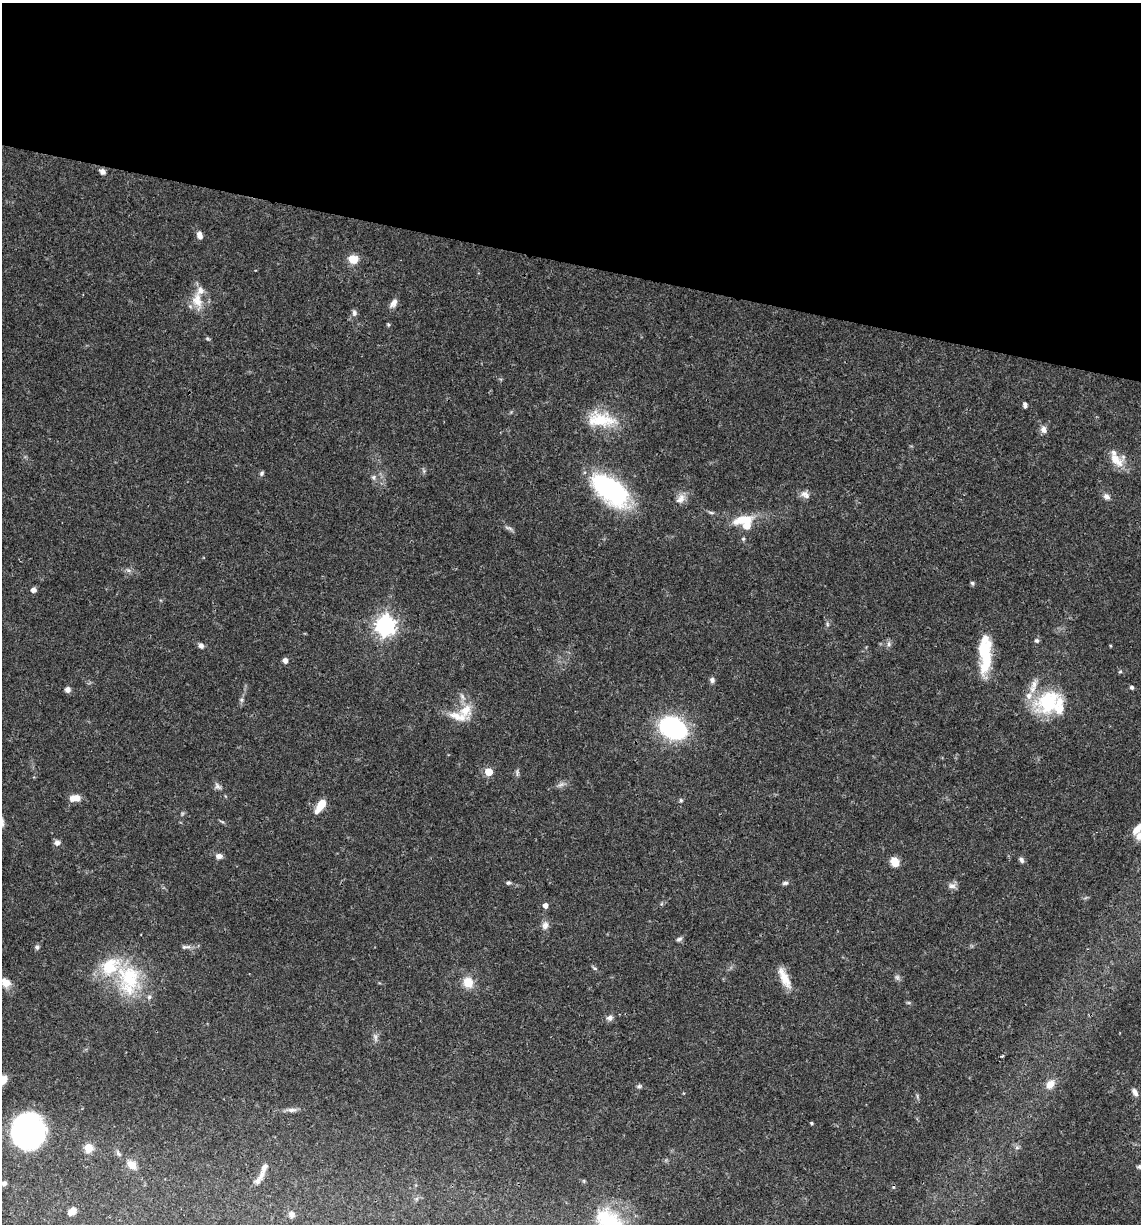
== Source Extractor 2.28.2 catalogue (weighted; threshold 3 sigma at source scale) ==
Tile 2 of 4 x 4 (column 2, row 1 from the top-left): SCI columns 1378-2516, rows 3667-4888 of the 4913 x 4894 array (HDU 1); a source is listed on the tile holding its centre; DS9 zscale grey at full resolution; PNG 1143 x 1226 px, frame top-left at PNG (2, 3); no overlay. Shown black and unused: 21% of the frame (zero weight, under 3 of 4 exposures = <1% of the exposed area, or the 3 px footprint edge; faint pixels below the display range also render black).
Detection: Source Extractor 2.28.2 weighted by HDU 2 'WHT'; one run over the whole footprint, this tile lists its part. Background 0.048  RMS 0.0028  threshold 0.0127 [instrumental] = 3 sigma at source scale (4.5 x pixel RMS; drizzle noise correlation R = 1.50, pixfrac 1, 0.05/0.05 arcsec/px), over >= 5 px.
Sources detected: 93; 1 too faint to see at this stretch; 1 cosmic-ray / hot-pixel residue — not listed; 12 inside a brighter listed object's ellipse — not listed separately; the other 79 listed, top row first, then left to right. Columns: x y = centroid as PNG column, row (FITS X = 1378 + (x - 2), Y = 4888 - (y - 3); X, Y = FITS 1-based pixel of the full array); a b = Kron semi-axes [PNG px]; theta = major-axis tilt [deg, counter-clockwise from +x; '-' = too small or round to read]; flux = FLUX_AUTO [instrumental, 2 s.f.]
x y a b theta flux
102 172 7 6 - 1.1
199 235 8 6 -70 1.6
353 259 10 9 - 3.8
197 300 24 13 -80 5.1
393 303 12 7 53 1.6
354 313 9 7 -88 0.88
388 325 5 4 - 0.34
207 339 7 3 -19 0.36
1025 405 6 4 -85 0.7
601 419 40 19 -3 11
1043 429 9 7 -66 1.4
1116 460 24 12 -43 4.4
262 473 6 5 - 0.56
373 477 7 6 - 0.67
610 490 47 23 -39 35
805 495 13 8 -33 1.6
1106 496 9 7 -39 1.2
680 499 15 9 56 2.2
711 512 9 4 -11 0.55
745 522 23 17 -24 9
509 528 13 4 -21 0.73
972 583 6 5 - 0.46
33 590 5 5 - 1.4
827 624 6 4 -72 0.44
385 625 7 7 - 160
1037 641 6 6 - 0.61
889 644 6 6 - 0.73
201 646 7 6 - 1
985 655 42 14 89 13
285 661 5 5 - 1.3
1120 672 5 3 - 0.32
712 680 7 6 - 0.9
1132 687 5 4 - 0.53
68 690 6 6 - 1.1
241 700 6 5 - 0.55
1048 702 35 27 41 18
465 710 20 16 50 5.6
673 728 25 17 -26 37
489 772 5 5 - 5.8
218 786 12 6 -43 0.98
75 798 12 7 5 2.8
681 800 6 4 -68 0.43
321 805 15 6 57 5.5
2 822 16 5 -80 1.3
1137 829 18 7 47 2.7
57 843 7 7 - 1.2
219 856 8 6 -3 1.2
1021 860 8 6 -57 0.79
894 862 8 6 -60 4.7
508 883 6 4 13 0.47
785 883 8 5 8 0.61
952 886 10 8 -10 1.3
545 905 5 4 - 1.5
545 925 12 9 76 1.5
679 939 8 5 16 0.65
37 947 6 6 - 0.7
186 947 14 5 1 0.98
595 969 6 4 -20 0.4
129 977 39 33 -69 20
897 977 8 6 -63 0.73
784 978 27 9 -65 4.5
5 982 13 10 -41 2.3
468 982 13 12 - 4.1
610 1018 9 7 12 1.1
375 1037 13 5 -73 1
2 1080 12 8 45 3.4
1050 1084 13 9 47 2.7
639 1086 6 5 - 0.55
1135 1092 10 6 -59 1.2
291 1110 15 5 2 1.3
812 1123 4 3 - 0.35
28 1132 25 23 -80 81
1017 1147 7 4 0 0.5
88 1148 5 5 - 12
132 1165 12 9 -38 2.6
259 1178 23 7 55 2.3
4 1183 6 5 - 0.78
72 1211 9 6 44 2.5
292 1214 9 8 - 1.4
Isophote crosses this tile's border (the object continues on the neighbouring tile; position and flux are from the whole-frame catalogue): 3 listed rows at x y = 2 822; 1137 829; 2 1080